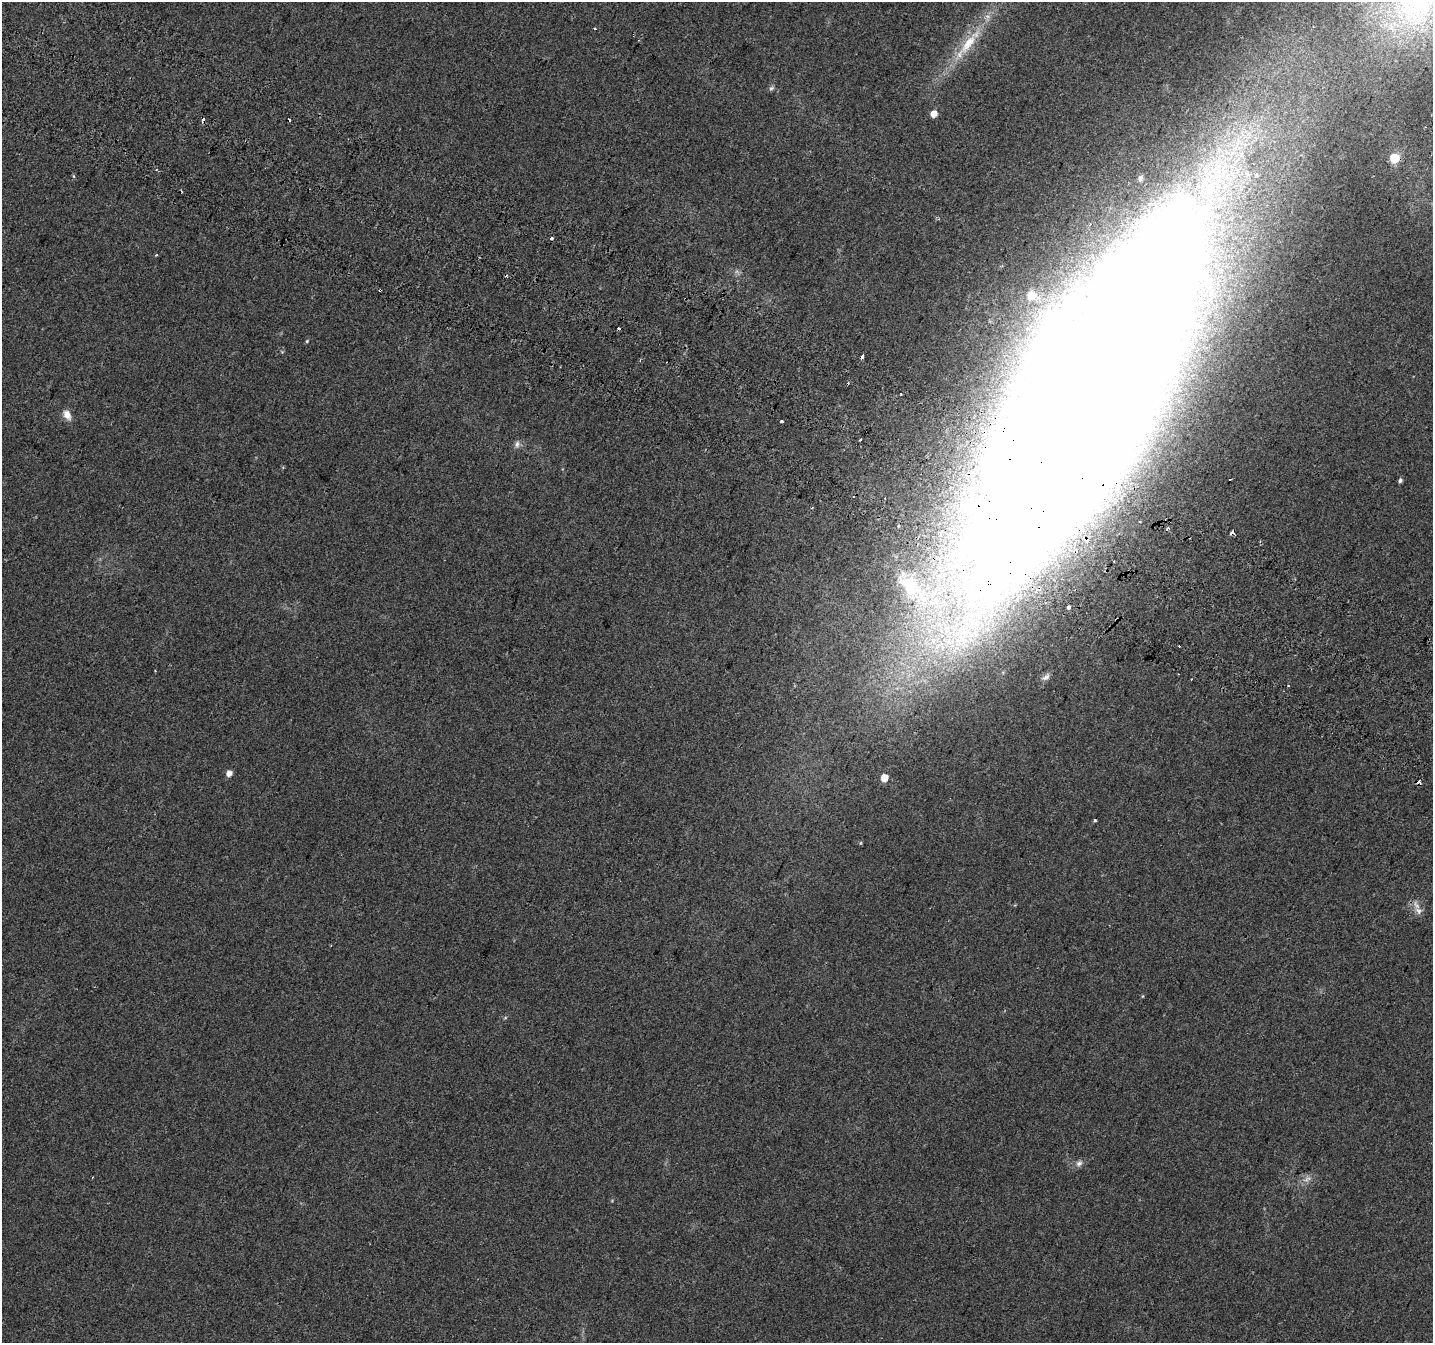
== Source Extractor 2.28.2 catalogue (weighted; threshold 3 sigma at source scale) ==
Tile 11 of 4 x 4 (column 3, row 3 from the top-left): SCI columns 2900-4330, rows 1663-3003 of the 5790 x 5939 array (HDU 1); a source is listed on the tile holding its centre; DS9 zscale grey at full resolution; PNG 1435 x 1345 px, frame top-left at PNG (2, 2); no overlay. Shown black and unused: <1% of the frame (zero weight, under 2 of 3 exposures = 3% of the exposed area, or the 3 px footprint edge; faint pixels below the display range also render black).
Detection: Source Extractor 2.28.2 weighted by HDU 2 'WHT'; one run over the whole footprint, this tile lists its part. Background 0.05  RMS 0.0078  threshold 0.0351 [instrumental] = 3 sigma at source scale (4.5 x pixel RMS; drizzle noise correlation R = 1.50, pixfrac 1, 0.0396/0.0396 arcsec/px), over >= 5 px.
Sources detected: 45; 1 too faint to see at this stretch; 9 cosmic-ray / hot-pixel residue — not listed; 2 inside a brighter listed object's ellipse — not listed separately; the other 33 listed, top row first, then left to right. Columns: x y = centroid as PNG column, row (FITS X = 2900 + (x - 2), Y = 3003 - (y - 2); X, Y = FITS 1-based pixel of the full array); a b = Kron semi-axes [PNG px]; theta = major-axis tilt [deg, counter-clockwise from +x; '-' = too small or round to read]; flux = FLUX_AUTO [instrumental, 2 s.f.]
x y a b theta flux
1416 5 72 66 62 220
595 28 3 3 - 1.2
968 44 37 13 53 26
771 88 8 5 27 1.7
934 114 5 5 - 6.8
1394 158 6 6 - 32
156 170 3 2 - 0.67
73 176 6 3 -70 0.82
938 219 4 4 - 1
551 238 3 3 - 8.5
156 255 4 3 - 1
1031 296 15 13 56 8.3
307 341 6 3 46 0.84
862 356 4 3 - 7.1
901 394 3 3 - 1.2
1089 396 326 83 63 7900
67 415 13 8 -61 6.2
782 421 4 3 - 5.1
860 439 3 3 - 1.6
517 444 9 7 77 2.9
1230 479 3 3 - 2
1400 480 5 5 - 1.6
1167 529 5 4 - 1.6
1232 532 3 3 - 11
913 589 72 27 -45 110
1068 607 4 3 - 18
155 671 2 2 - 0.58
1046 677 13 6 29 3.2
229 773 5 5 - 5.2
884 778 5 5 - 11
1095 820 3 3 - 1.9
1418 911 13 9 -43 5.4
1079 1163 10 8 34 3.3
Overlapping masked pixels (flux is a lower limit): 4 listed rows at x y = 862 356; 1089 396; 1232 532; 913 589
Isophote crosses this tile's border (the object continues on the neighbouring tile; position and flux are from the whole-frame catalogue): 2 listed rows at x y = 1416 5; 1089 396